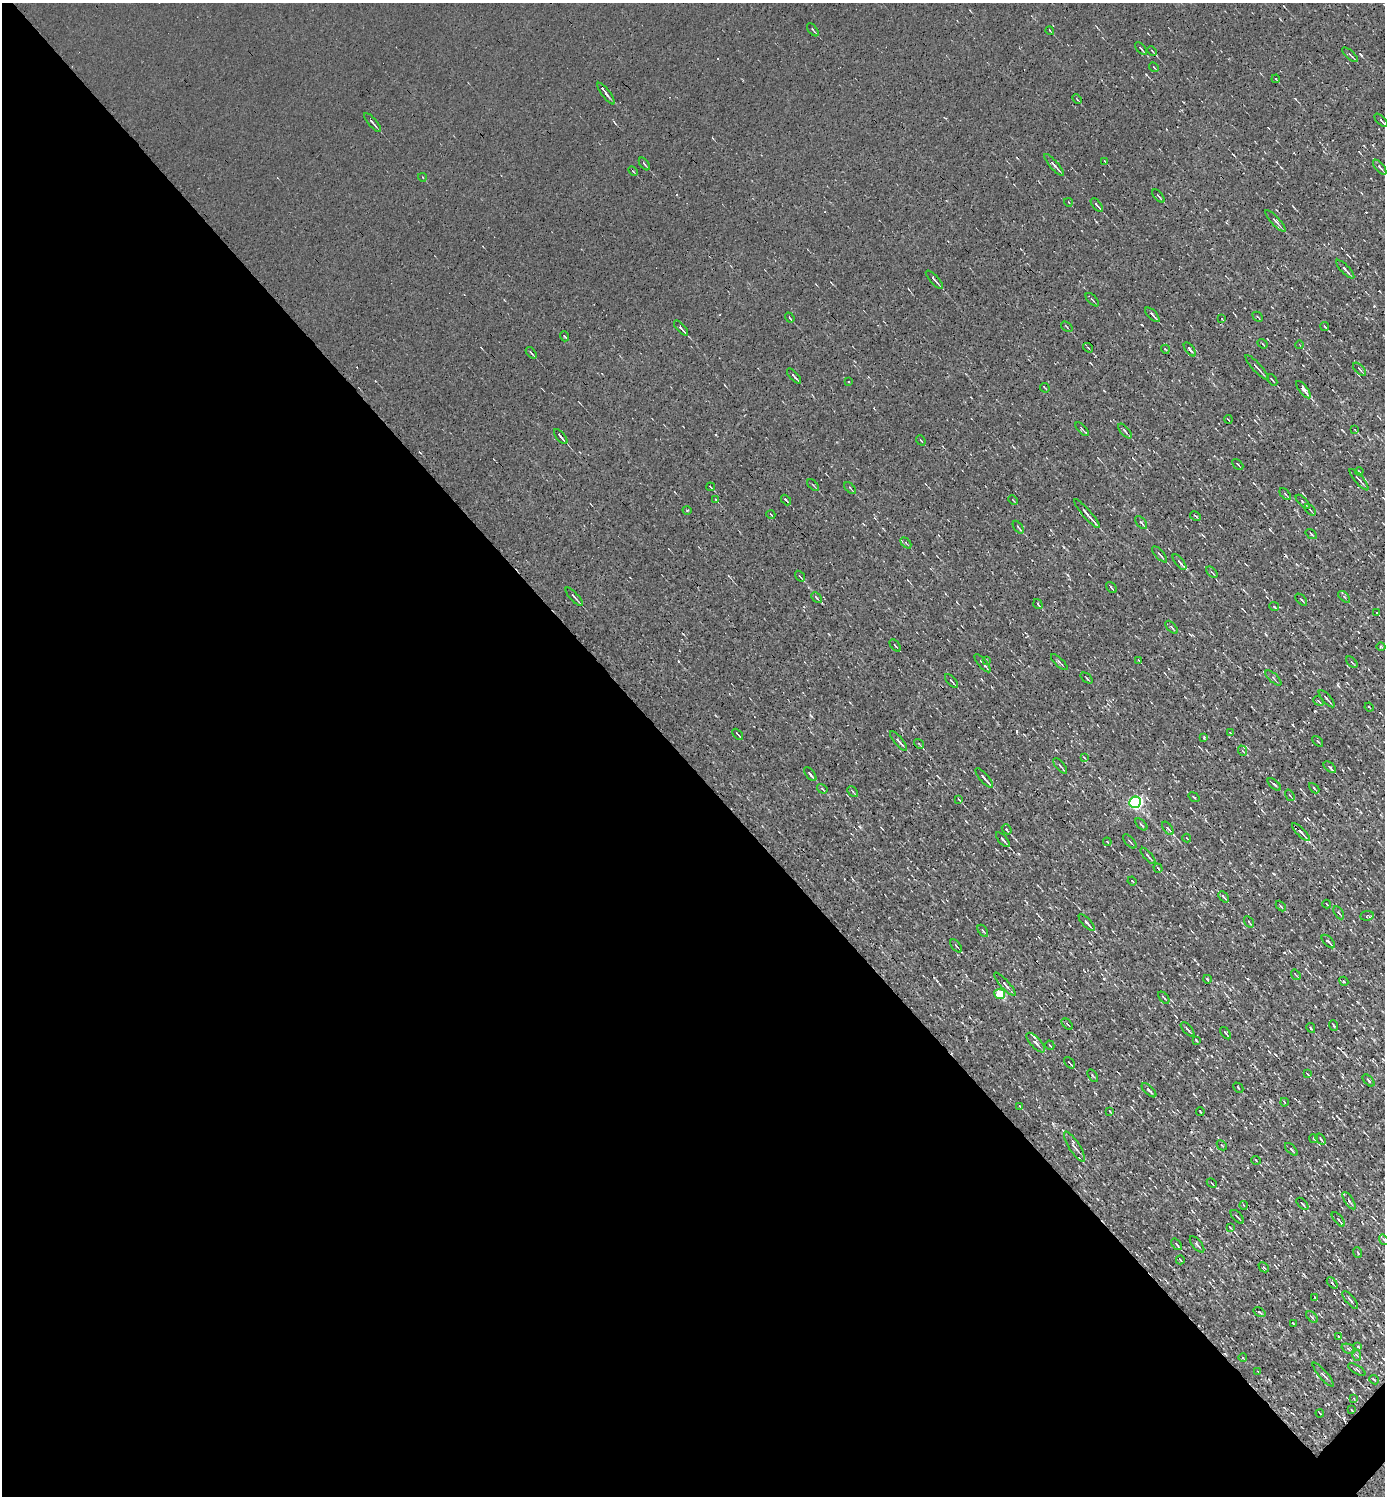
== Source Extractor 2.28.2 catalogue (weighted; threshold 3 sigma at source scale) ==
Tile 9 of 4 x 4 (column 1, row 3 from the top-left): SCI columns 296-1678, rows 1495-2988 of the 5978 x 5977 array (HDU 1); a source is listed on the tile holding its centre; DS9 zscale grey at full resolution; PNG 1387 x 1498 px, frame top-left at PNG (2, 3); each listed source drawn as its Kron ellipse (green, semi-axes under 4 px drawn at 4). Shown black and unused: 49% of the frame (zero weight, under 3 of 4 exposures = <1% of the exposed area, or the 3 px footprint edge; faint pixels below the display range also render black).
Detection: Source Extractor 2.28.2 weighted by HDU 2 'WHT'; one run over the whole footprint, this tile lists its part. Background 0.00236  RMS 0.01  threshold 0.0455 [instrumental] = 3 sigma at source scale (4.5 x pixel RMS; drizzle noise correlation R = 1.50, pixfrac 1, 0.05/0.05 arcsec/px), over >= 5 px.
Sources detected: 217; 16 cosmic-ray / hot-pixel residue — neither listed nor drawn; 2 inside a brighter listed object's ellipse — not listed separately; the other 199 listed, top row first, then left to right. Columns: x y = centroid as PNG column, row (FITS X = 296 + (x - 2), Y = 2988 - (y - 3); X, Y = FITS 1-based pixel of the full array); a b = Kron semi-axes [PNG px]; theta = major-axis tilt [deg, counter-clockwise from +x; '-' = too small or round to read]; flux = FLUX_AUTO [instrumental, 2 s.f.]
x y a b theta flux
813 30 7 3 -52 1.6
1050 31 4 2 - 0.97
1141 49 7 3 -50 1.9
1152 51 5 3 - 0.93
1350 55 10 3 -42 1.8
1154 67 5 2 - 0.79
1276 79 4 2 - 0.89
606 94 13 4 -53 3.4
1077 99 5 3 - 1.1
1381 120 8 3 -45 2.2
372 122 12 3 -49 2.5
1105 161 3 2 - 0.81
644 164 7 3 -54 1.5
1054 165 14 3 -48 3.8
1380 167 9 4 -49 2.5
633 171 5 3 - 1
422 177 4 3 - 0.67
1158 196 8 2 -47 1.3
1068 202 4 3 - 0.76
1097 205 8 2 -49 2.4
1275 221 14 3 -48 4.1
1345 269 12 3 -46 2.6
934 280 12 2 -47 3.4
1092 300 8 2 -46 1.1
1152 315 9 2 -46 3.3
1258 317 6 3 -44 0.89
790 318 5 2 - 1.2
1222 319 3 2 - 0.67
1325 326 5 2 - 1.7
1067 327 6 3 -37 1.1
681 328 9 3 -48 2.4
564 336 5 3 - 1.1
1262 344 5 2 - 1
1300 345 4 2 - 0.8
1088 348 5 3 - 1.1
1165 349 4 3 - 0.87
1190 349 8 3 -52 2
531 353 7 2 -51 1.3
1257 367 16 3 -47 3.3
1360 369 8 2 -45 1.1
794 376 9 2 -48 2.2
1272 380 6 3 -51 1.5
848 381 2 2 - 0.95
1045 388 5 2 - 0.88
1303 390 10 3 -52 6.2
1228 419 4 2 - 0.99
1082 429 9 3 -46 1.3
1355 430 4 3 - 0.78
1125 431 9 3 -49 1.8
561 437 9 2 -49 3
921 440 5 3 - 1.4
1238 464 6 2 -47 1.4
1359 471 4 3 - 0.88
1359 480 14 2 -49 2.1
813 485 7 3 -45 1.2
711 487 4 2 - 0.87
850 488 7 3 -46 1.3
1285 494 7 3 -46 1.5
716 500 4 2 - 0.84
786 500 6 2 -48 1.6
1013 500 5 3 - 0.83
1303 502 9 3 -45 1.8
687 510 5 3 - 0.84
1310 510 7 2 -45 1.2
1087 514 19 2 -49 8.1
771 515 4 3 - 0.78
1195 516 6 3 -29 1.2
1141 523 8 4 -50 2.5
1018 527 7 2 -53 1.3
1311 534 6 2 -35 1.1
906 543 6 3 -45 1.3
1160 554 10 3 -48 2.7
1179 562 10 3 -52 2.4
1212 572 7 2 -45 1.1
800 576 6 2 -55 1
1111 588 6 2 -50 1.4
574 597 12 3 -48 2.9
1344 597 7 3 -45 1.2
817 598 6 3 -46 1.3
1301 600 7 2 -45 1.1
1038 604 5 2 - 1.4
1274 606 5 3 - 1.1
1377 613 3 2 - 0.73
1172 627 8 3 -46 1.8
895 645 7 2 -50 1
1381 647 4 3 - 1.1
986 660 4 2 - 0.63
1139 660 4 2 - 0.9
1059 662 11 3 -43 1.8
1352 662 7 2 -46 0.99
983 663 11 2 -49 2.7
1087 678 7 2 -41 1.1
1273 678 10 4 -42 2.1
951 681 8 3 -48 1.8
1327 699 11 3 -49 2.1
1318 701 5 3 - 1.4
1369 707 4 2 - 0.96
1230 732 4 2 - 0.66
738 734 6 2 -45 1
1204 738 3 3 - 1.6
898 741 12 3 -49 4.6
1318 741 6 2 -45 0.93
919 744 5 3 - 1.1
1243 751 5 3 - 0.91
1084 757 3 2 - 0.68
1060 766 9 2 -50 1.8
1330 767 7 4 -40 3.2
810 774 8 2 -51 2.9
984 778 12 3 -49 4.3
1274 784 8 3 -41 1.9
1314 788 6 2 -45 1.2
822 789 5 4 - 1.1
853 792 6 3 -46 1.1
1290 795 6 3 -56 1.3
1194 797 6 3 -36 0.99
959 799 4 2 - 1.1
1135 802 6 5 - 240
1141 824 7 3 -45 1.5
1168 828 7 3 -52 2.8
1007 829 5 3 - 1.5
1301 832 12 4 -45 4.2
1187 838 4 2 - 0.64
1003 840 9 2 -49 3.3
1130 841 9 3 -47 1.7
1107 842 4 3 - 1.1
1148 856 10 3 -49 1.9
1158 868 5 3 - 1.4
1132 881 4 3 - 0.98
1223 897 6 3 -47 1.8
1327 904 4 2 - 0.8
1281 906 6 3 -46 1.5
1339 913 7 3 -58 1.4
1367 916 7 4 6 1.5
1087 922 11 3 -47 3.9
1249 922 6 2 -57 1.2
983 931 7 3 -55 1.1
1328 941 8 3 -46 2.6
956 946 8 3 -51 1.3
1296 975 6 3 -54 0.97
1207 979 4 2 - 1.2
1344 981 5 4 - 1.1
1005 984 15 4 -47 4.2
1000 994 5 5 - 49
1164 998 7 3 -49 1.3
1067 1024 7 3 -47 1.1
1334 1025 5 2 - 0.95
1311 1028 5 3 - 1.4
1187 1029 9 2 -46 2.4
1226 1033 7 2 -51 2.1
1196 1040 4 2 - 0.91
1036 1043 12 5 -47 4
1050 1045 5 3 - 1.2
1069 1063 6 2 -49 1.5
1307 1074 3 2 - 1.1
1093 1076 7 3 -59 1.2
1368 1080 7 3 -47 1.5
1238 1088 6 2 -45 0.81
1149 1090 9 3 -43 2.3
1284 1102 4 2 - 0.91
1020 1106 4 3 - 0.99
1110 1111 4 2 - 1.1
1200 1112 4 2 - 1.3
1314 1139 4 2 - 0.86
1321 1139 6 3 -54 1.5
1222 1145 6 2 -45 0.71
1074 1147 17 5 -58 5.6
1291 1149 8 3 -45 1.7
1256 1160 5 3 - 0.82
1212 1183 5 2 - 0.86
1349 1201 10 4 -56 2.6
1302 1204 7 3 -45 1.8
1243 1205 4 2 - 0.91
1237 1217 8 3 -48 2.4
1338 1219 8 3 -49 1.7
1230 1227 4 2 - 0.82
1384 1240 6 3 -54 1
1177 1244 6 3 -50 1.8
1197 1244 10 4 -50 2.2
1358 1252 5 2 - 0.71
1180 1260 4 3 - 0.85
1264 1267 6 3 -46 1
1332 1283 6 2 -47 2.4
1314 1297 3 2 - 0.7
1350 1300 11 3 -50 2.8
1259 1312 6 3 -32 1.5
1312 1317 7 4 -46 1.6
1293 1323 3 2 - 0.87
1339 1337 3 2 - 0.89
1358 1346 3 3 - 2.1
1348 1349 7 4 -23 2.1
1357 1355 6 4 -69 1.6
1243 1358 4 3 - 0.77
1357 1370 10 3 -30 1.5
1258 1372 4 2 - 0.74
1323 1375 15 3 -49 2.3
1374 1380 5 3 - 1.1
1354 1398 3 3 - 1
1352 1410 3 2 - 0.67
1320 1413 4 2 - 0.78
Isophote crosses this tile's border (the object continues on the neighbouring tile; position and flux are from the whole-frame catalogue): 1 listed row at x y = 1384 1240
Unlisted compact peaks at least as high as the median listed source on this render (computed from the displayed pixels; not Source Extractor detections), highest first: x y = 1017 731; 1053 1124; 811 716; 1274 874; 1339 1260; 1270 529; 1342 430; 1338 686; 1266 635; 1068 575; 1064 547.